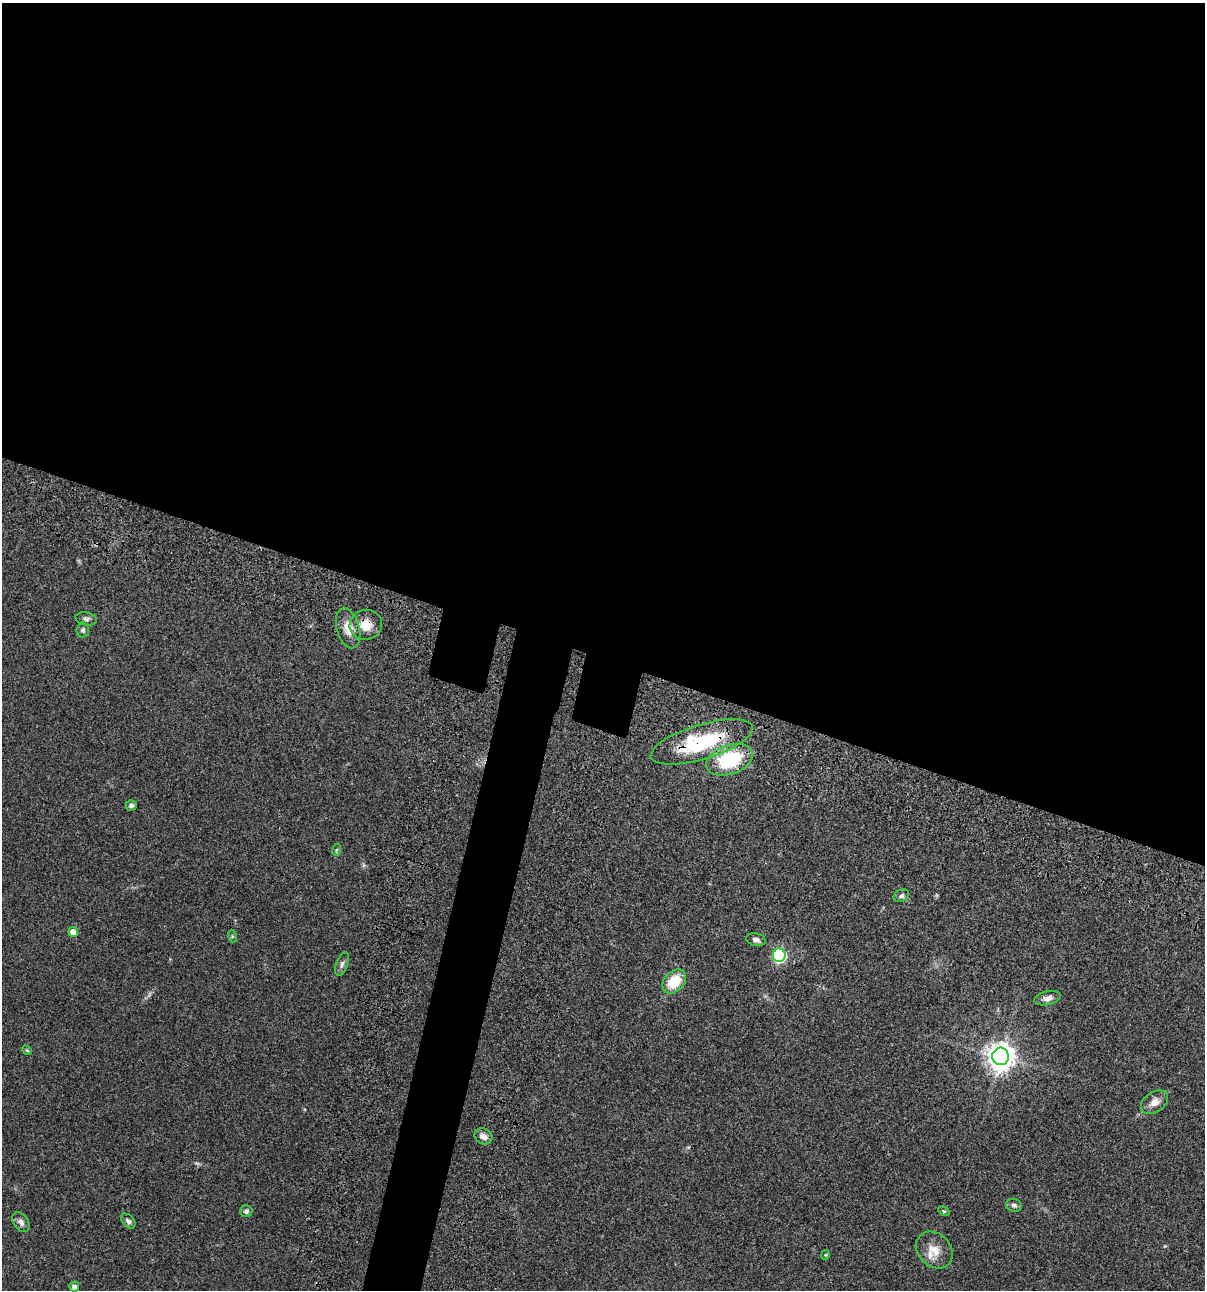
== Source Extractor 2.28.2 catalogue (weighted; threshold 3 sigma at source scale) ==
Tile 3 of 4 x 4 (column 3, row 1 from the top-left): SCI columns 2640-3842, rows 3984-5271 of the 5403 x 5389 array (HDU 1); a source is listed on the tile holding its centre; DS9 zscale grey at full resolution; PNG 1207 x 1292 px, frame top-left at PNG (2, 3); each listed source drawn as its Kron ellipse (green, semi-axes under 4 px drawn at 4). Shown black and unused: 54% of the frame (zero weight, under 3 of 4 exposures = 9% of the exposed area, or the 3 px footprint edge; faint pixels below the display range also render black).
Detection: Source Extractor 2.28.2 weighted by HDU 2 'WHT'; one run over the whole footprint, this tile lists its part. Background 0.0471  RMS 0.0055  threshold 0.0247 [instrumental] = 3 sigma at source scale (4.5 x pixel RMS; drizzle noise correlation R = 1.50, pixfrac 1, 0.05/0.05 arcsec/px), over >= 5 px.
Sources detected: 29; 1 too faint to see at this stretch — neither listed nor drawn; the other 28 listed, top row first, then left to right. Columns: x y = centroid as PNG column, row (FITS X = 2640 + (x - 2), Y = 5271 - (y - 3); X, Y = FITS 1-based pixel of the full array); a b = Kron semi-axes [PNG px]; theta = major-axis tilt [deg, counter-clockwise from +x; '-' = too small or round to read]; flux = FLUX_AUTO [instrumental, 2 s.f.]
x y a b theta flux
86 619 11 6 -11 1.7
366 625 16 15 - 8.2
348 628 20 11 -74 7.7
83 630 7 6 - 1.3
702 742 53 17 17 44
730 760 24 14 19 32
131 805 5 5 - 1.4
336 850 6 4 71 0.75
901 896 8 6 26 1.2
73 932 5 5 - 4.9
232 936 6 4 -73 0.59
756 940 10 6 -11 2.1
779 955 6 6 - 72
342 964 12 6 68 1.8
674 981 14 10 45 15
1048 998 13 7 11 2.8
27 1050 5 4 - 0.62
1001 1056 8 8 - 610
1154 1102 15 10 34 4.6
483 1136 9 7 -29 3.1
1014 1205 8 6 -14 1.4
246 1211 6 6 - 1.5
944 1211 6 4 -28 0.59
128 1221 9 5 -47 1.5
21 1222 11 7 -53 2.5
934 1250 20 16 -46 8.1
825 1255 5 4 - 0.52
74 1287 5 5 - 2.4
Overlapping masked pixels (flux is a lower limit): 2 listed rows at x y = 366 625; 702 742